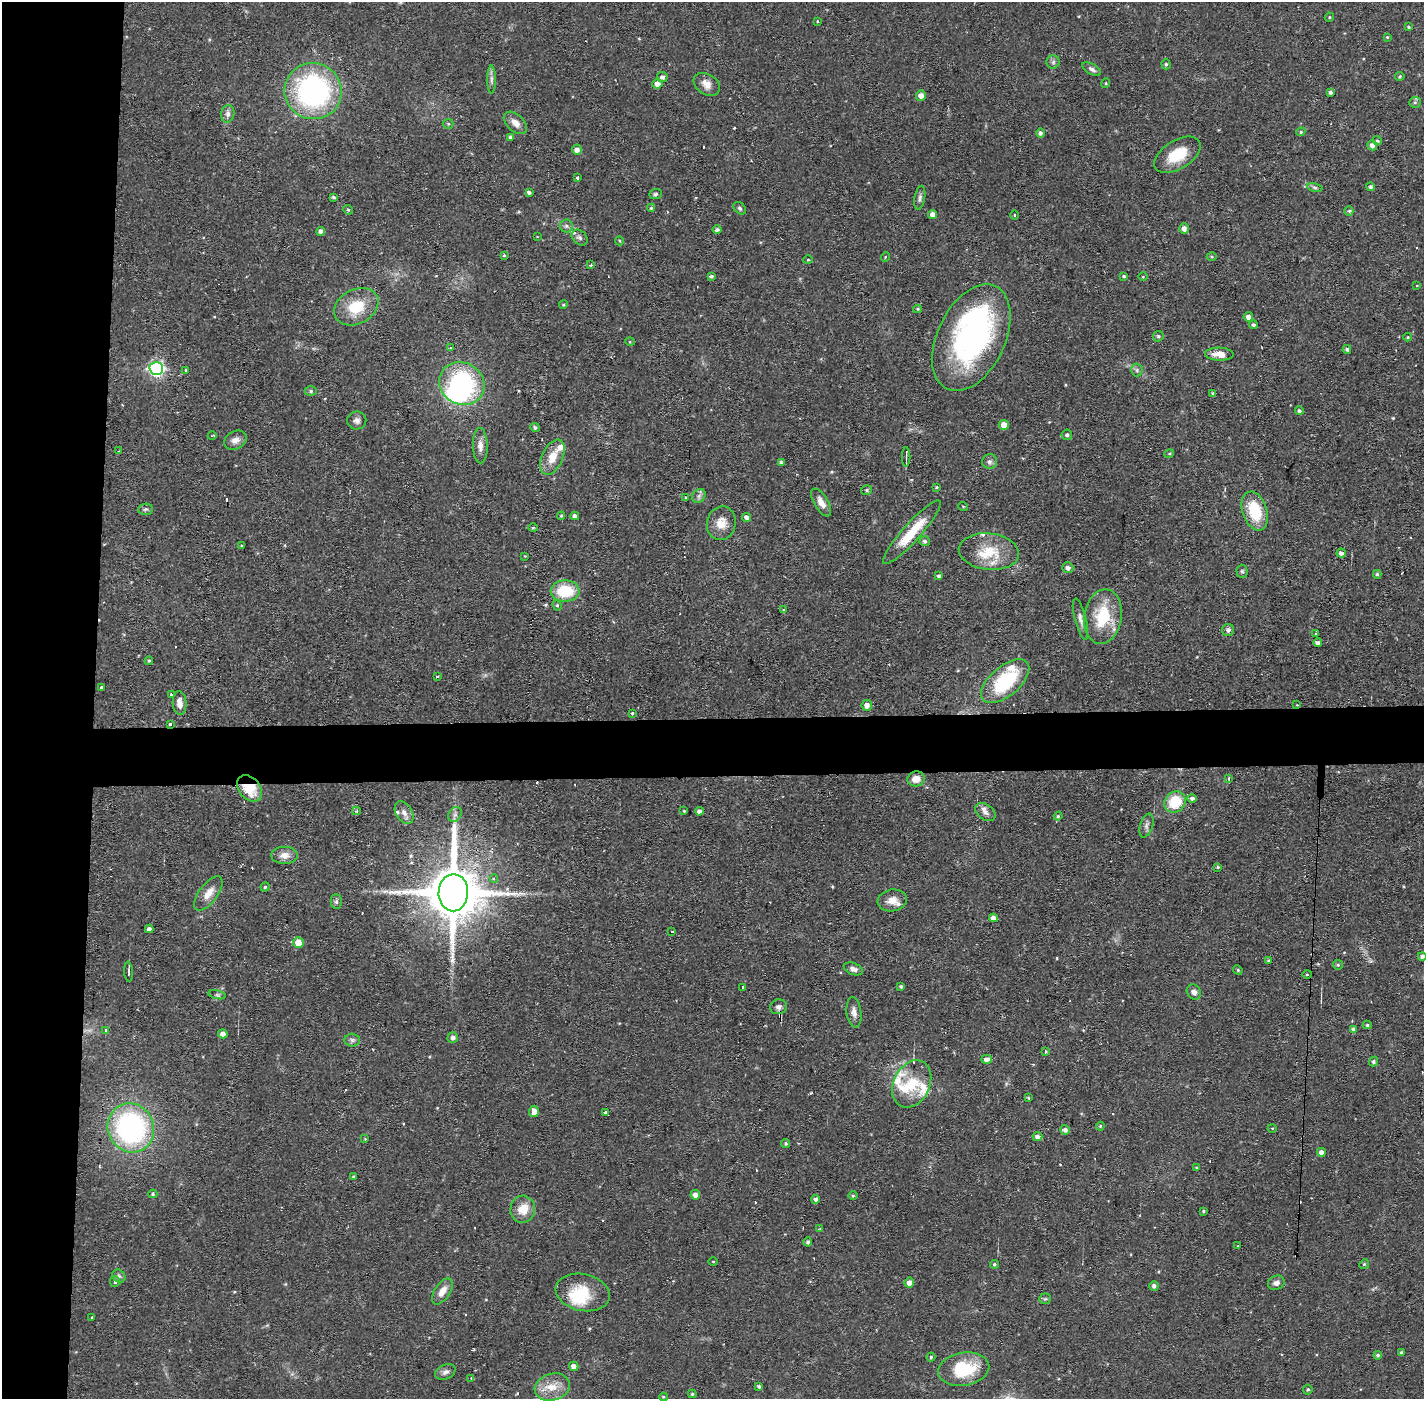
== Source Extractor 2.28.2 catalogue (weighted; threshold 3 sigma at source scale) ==
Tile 4 of 3 x 3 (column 1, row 2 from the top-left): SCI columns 1-1422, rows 1452-2848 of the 4267 x 4300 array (HDU 1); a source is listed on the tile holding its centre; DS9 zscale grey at full resolution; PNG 1426 x 1401 px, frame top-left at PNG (2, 2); each listed source drawn as its Kron ellipse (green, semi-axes under 4 px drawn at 4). Shown black and unused: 10% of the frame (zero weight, under 2 of 3 exposures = <1% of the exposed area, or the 3 px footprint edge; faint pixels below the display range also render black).
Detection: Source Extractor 2.28.2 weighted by HDU 2 'WHT'; one run over the whole footprint, this tile lists its part. Background 0.0582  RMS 0.006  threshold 0.0272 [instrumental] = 3 sigma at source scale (4.5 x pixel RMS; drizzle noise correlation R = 1.50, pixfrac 1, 0.05/0.05 arcsec/px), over >= 5 px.
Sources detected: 240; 4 inside a brighter object's white glare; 5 cosmic-ray / hot-pixel residue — neither listed nor drawn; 8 inside a brighter listed object's ellipse — not listed separately; the other 223 listed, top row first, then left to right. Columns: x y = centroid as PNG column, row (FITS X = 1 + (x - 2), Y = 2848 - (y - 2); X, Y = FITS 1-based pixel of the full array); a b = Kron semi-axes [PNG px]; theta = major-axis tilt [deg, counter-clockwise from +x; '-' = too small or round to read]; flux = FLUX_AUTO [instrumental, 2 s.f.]
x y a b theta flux
1329 17 5 4 - 0.7
817 21 4 3 - 1
1408 27 4 3 - 0.67
1387 37 4 4 - 0.66
1053 62 6 6 - 1.6
1166 64 5 4 - 0.97
1092 69 10 5 -31 2
1400 76 5 4 - 0.72
662 77 5 5 - 2.1
491 79 14 4 90 2.1
657 83 5 5 - 3.4
1106 83 5 3 - 0.59
707 84 14 10 -32 4.9
313 91 28 28 - 130
1330 92 4 4 - 1.5
921 95 5 5 - 3.4
1415 102 6 5 - 1.1
228 114 9 6 80 2.8
515 123 14 8 -43 4.8
448 124 5 5 - 0.82
1301 132 5 4 - 0.8
1040 133 5 4 - 1.6
511 137 4 4 - 2
1377 141 5 4 - 0.88
1372 145 5 4 - 2.5
577 150 5 5 - 3
1177 155 26 14 31 19
578 178 3 3 - 1.3
1315 187 8 4 -9 1.1
1370 187 4 4 - 1.5
529 192 4 3 - 1.5
655 194 6 5 - 1.1
333 197 4 3 - 0.96
920 198 12 5 80 1.9
651 208 4 4 - 0.81
740 208 7 5 -44 1.3
348 210 5 4 - 0.79
1349 211 4 4 - 1
933 214 4 4 - 3.4
1014 215 4 3 - 0.45
566 226 6 6 - 1.6
1184 229 5 5 - 3
717 230 4 4 - 1.5
321 231 4 4 - 2.4
537 237 3 2 - 0.45
580 238 9 6 -44 2.1
620 241 4 3 - 0.54
504 255 3 3 - 0.71
1212 256 5 3 - 0.66
885 257 5 3 - 0.5
808 260 4 4 - 0.63
591 265 3 3 - 1
711 276 4 3 - 1.2
1124 276 4 3 - 0.9
1143 277 5 3 - 0.54
1417 286 3 2 - 0.56
563 305 4 3 - 0.61
356 307 23 17 28 19
918 309 4 4 - 0.73
1248 317 5 4 - 2.8
1253 325 4 4 - 1.4
1158 336 6 5 - 0.9
1408 337 4 3 - 0.56
971 338 57 34 64 140
630 342 5 3 - 0.53
451 348 4 3 - 1.1
1347 349 4 4 - 1.4
1219 354 14 6 -2 6.9
156 369 7 6 - 160
186 370 3 3 - 1.3
1137 370 6 6 - 1.4
462 384 23 21 -32 75
311 391 6 5 - 1.3
1213 393 3 3 - 1
1299 411 4 4 - 1.4
357 420 9 9 - 2.7
1004 425 5 5 - 5.1
535 427 5 4 - 1.4
1067 435 5 5 - 1.4
212 436 4 2 - 0.94
235 440 12 9 28 3.7
480 446 18 7 -89 4.3
119 451 4 4 - 0.48
1169 454 5 3 - 0.7
552 457 19 10 65 10
906 457 10 2 90 0.98
990 462 7 7 - 1.9
781 463 4 3 - 1.5
937 487 3 3 - 0.64
867 490 5 4 - 1.1
699 496 7 6 - 1.9
685 497 4 2 - 0.62
821 502 15 7 -60 5
963 506 5 3 - 0.55
145 509 7 5 3 1.4
1255 511 20 12 -71 25
561 516 4 3 - 0.84
575 516 4 4 - 2.1
747 517 4 4 - 2.3
721 523 17 14 77 8.4
533 528 4 4 - 0.72
912 532 42 8 48 21
925 541 5 5 - 1.5
241 546 3 2 - 0.75
989 552 30 18 -7 19
1341 553 4 4 - 2.3
525 556 3 3 - 0.41
1068 568 5 5 - 2.4
1242 571 6 5 - 1.2
1377 574 4 4 - 1.1
939 576 4 3 - 1.1
565 591 14 10 0 26
557 605 5 4 - 0.96
784 610 4 4 - 0.69
1103 617 27 18 81 28
1080 619 21 6 -75 3.4
1228 630 6 6 - 1.6
1316 634 3 2 - 0.9
1318 643 4 4 - 2
149 661 4 3 - 0.86
437 676 3 2 - 0.93
1005 681 29 15 41 45
101 687 3 3 - 0.87
172 694 3 3 - 5.6
179 703 12 7 -87 4.4
867 705 5 5 - 3.4
1297 705 4 4 - 0.55
632 713 3 3 - 0.63
171 724 3 3 - 3.7
916 779 9 7 11 6
1229 779 3 2 - 1.2
249 788 15 10 -48 18
1192 798 4 4 - 1.7
1175 802 11 10 - 19
356 811 4 3 - 1.2
684 811 4 3 - 0.51
699 811 4 4 - 2.3
985 812 11 7 -38 3.3
404 813 12 8 -58 3.8
455 815 8 6 55 1.9
1058 816 4 4 - 0.76
1146 826 12 6 73 2.4
284 855 13 8 -1 5.1
1218 867 3 3 - 0.84
494 879 4 3 - 1
265 887 4 4 - 0.79
453 893 18 15 89 4700
208 894 20 9 53 7.1
892 900 14 11 8 6.3
336 902 7 5 -89 1.5
993 918 4 4 - 3.3
149 929 4 4 - 2.1
672 931 3 3 - 2.7
298 942 5 5 - 7.5
1422 956 4 4 - 1.6
1268 961 3 3 - 0.81
1338 965 5 4 - 0.81
853 969 10 6 -21 2.8
1238 970 5 4 - 0.82
128 972 10 3 -87 0.99
1307 974 4 4 - 0.69
901 986 3 3 - 0.88
742 987 3 2 - 1.6
1194 992 8 6 -53 2.7
217 995 9 3 -13 1.1
778 1007 8 7 - 2.6
854 1012 15 7 -82 3.5
1367 1025 4 4 - 0.93
1353 1029 4 4 - 0.88
105 1030 3 3 - 0.8
223 1034 5 4 - 2.8
453 1038 5 5 - 2.2
352 1040 8 6 -4 1.7
1045 1051 3 3 - 1.2
986 1059 5 4 - 3
1373 1062 5 4 - 1.2
912 1084 25 18 64 19
1028 1098 4 3 - 0.63
534 1111 5 5 - 4.7
606 1112 3 3 - 3.8
1100 1126 4 3 - 0.65
131 1128 25 23 -66 110
1272 1128 4 3 - 0.44
1065 1130 5 4 - 2
1037 1137 5 4 - 2.3
365 1139 4 4 - 0.49
786 1143 4 4 - 0.9
1321 1152 4 4 - 3.2
1196 1167 4 3 - 0.42
354 1177 4 4 - 1.2
153 1194 4 4 - 0.89
695 1195 5 4 - 3.1
853 1196 5 3 - 0.6
816 1199 4 4 - 2.1
523 1209 13 12 - 9.6
1203 1211 3 3 - 0.68
820 1229 4 4 - 0.69
808 1242 4 4 - 1.3
1238 1246 4 3 - 0.48
713 1261 4 3 - 0.5
994 1264 4 4 - 0.92
1364 1264 5 4 - 0.88
119 1276 7 6 - 1.6
115 1282 5 5 - 1.3
909 1283 5 5 - 3.6
1276 1283 8 7 - 2.9
1154 1286 5 4 - 1.6
442 1291 15 7 56 6.1
583 1292 27 18 -13 22
1045 1299 6 5 - 0.87
92 1318 3 2 - 1.2
1401 1353 3 3 - 1.2
1378 1355 4 3 - 1.2
931 1357 4 4 - 0.95
574 1366 5 4 - 3.4
964 1369 26 16 10 30
445 1372 11 7 26 2.5
471 1378 3 3 - 0.5
552 1387 18 13 17 10
759 1387 4 3 - 1.1
1308 1390 5 4 - 0.94
692 1394 4 4 - 1
663 1397 4 3 - 0.64
Overlapping masked pixels (flux is a lower limit): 4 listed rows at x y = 1297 705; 171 724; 249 788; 453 893
Isophote crosses this tile's border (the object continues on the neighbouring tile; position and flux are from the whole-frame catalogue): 1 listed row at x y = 1422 956